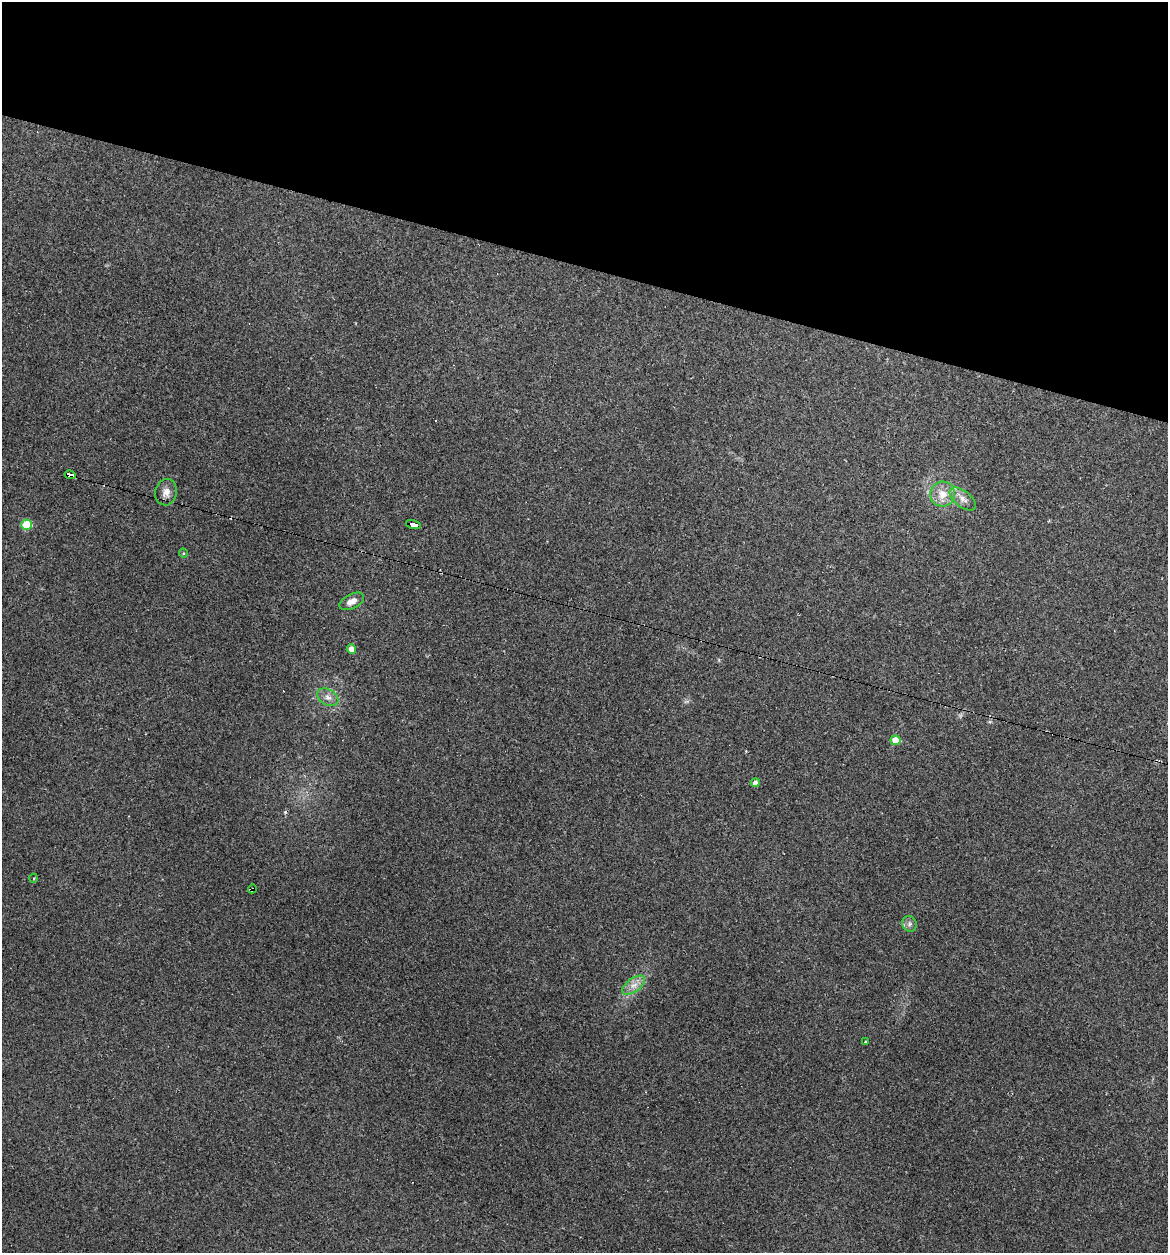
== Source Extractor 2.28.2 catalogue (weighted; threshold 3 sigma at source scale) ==
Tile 2 of 4 x 4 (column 2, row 1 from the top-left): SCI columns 1287-2452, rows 3753-5003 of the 5029 x 5032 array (HDU 1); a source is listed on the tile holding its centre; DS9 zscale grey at full resolution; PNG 1170 x 1255 px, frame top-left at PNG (2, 2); each listed source drawn as its Kron ellipse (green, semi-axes under 4 px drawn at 4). Shown black and unused: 21% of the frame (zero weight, under 2 of 3 exposures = <1% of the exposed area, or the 3 px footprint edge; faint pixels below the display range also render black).
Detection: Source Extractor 2.28.2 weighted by HDU 2 'WHT'; one run over the whole footprint, this tile lists its part. Background 0.137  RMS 0.007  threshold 0.0314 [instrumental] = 3 sigma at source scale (4.5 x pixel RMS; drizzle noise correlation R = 1.50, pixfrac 1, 0.05/0.05 arcsec/px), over >= 5 px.
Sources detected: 19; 2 cosmic-ray / hot-pixel residue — neither listed nor drawn; the other 17 listed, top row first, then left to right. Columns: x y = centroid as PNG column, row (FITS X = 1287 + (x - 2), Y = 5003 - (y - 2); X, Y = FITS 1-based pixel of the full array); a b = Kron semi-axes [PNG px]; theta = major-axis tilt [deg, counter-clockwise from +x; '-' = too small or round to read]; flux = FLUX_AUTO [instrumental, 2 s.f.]
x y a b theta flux
70 475 5 4 - 88
166 492 13 11 78 5.3
943 494 12 12 - 9.5
963 499 15 8 -39 5.1
413 524 7 4 -14 54
26 525 5 5 - 28
183 553 5 3 - 0.61
352 601 13 7 27 5.2
351 649 4 4 - 5.7
328 697 11 7 -31 3.7
895 740 5 5 - 14
755 783 4 4 - 3.6
34 878 4 3 - 0.8
252 889 4 3 - 1.2
909 924 8 7 - 2.3
634 985 13 6 37 5.3
866 1042 3 3 - 0.98
Overlapping masked pixels (flux is a lower limit): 3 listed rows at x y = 70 475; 413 524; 252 889